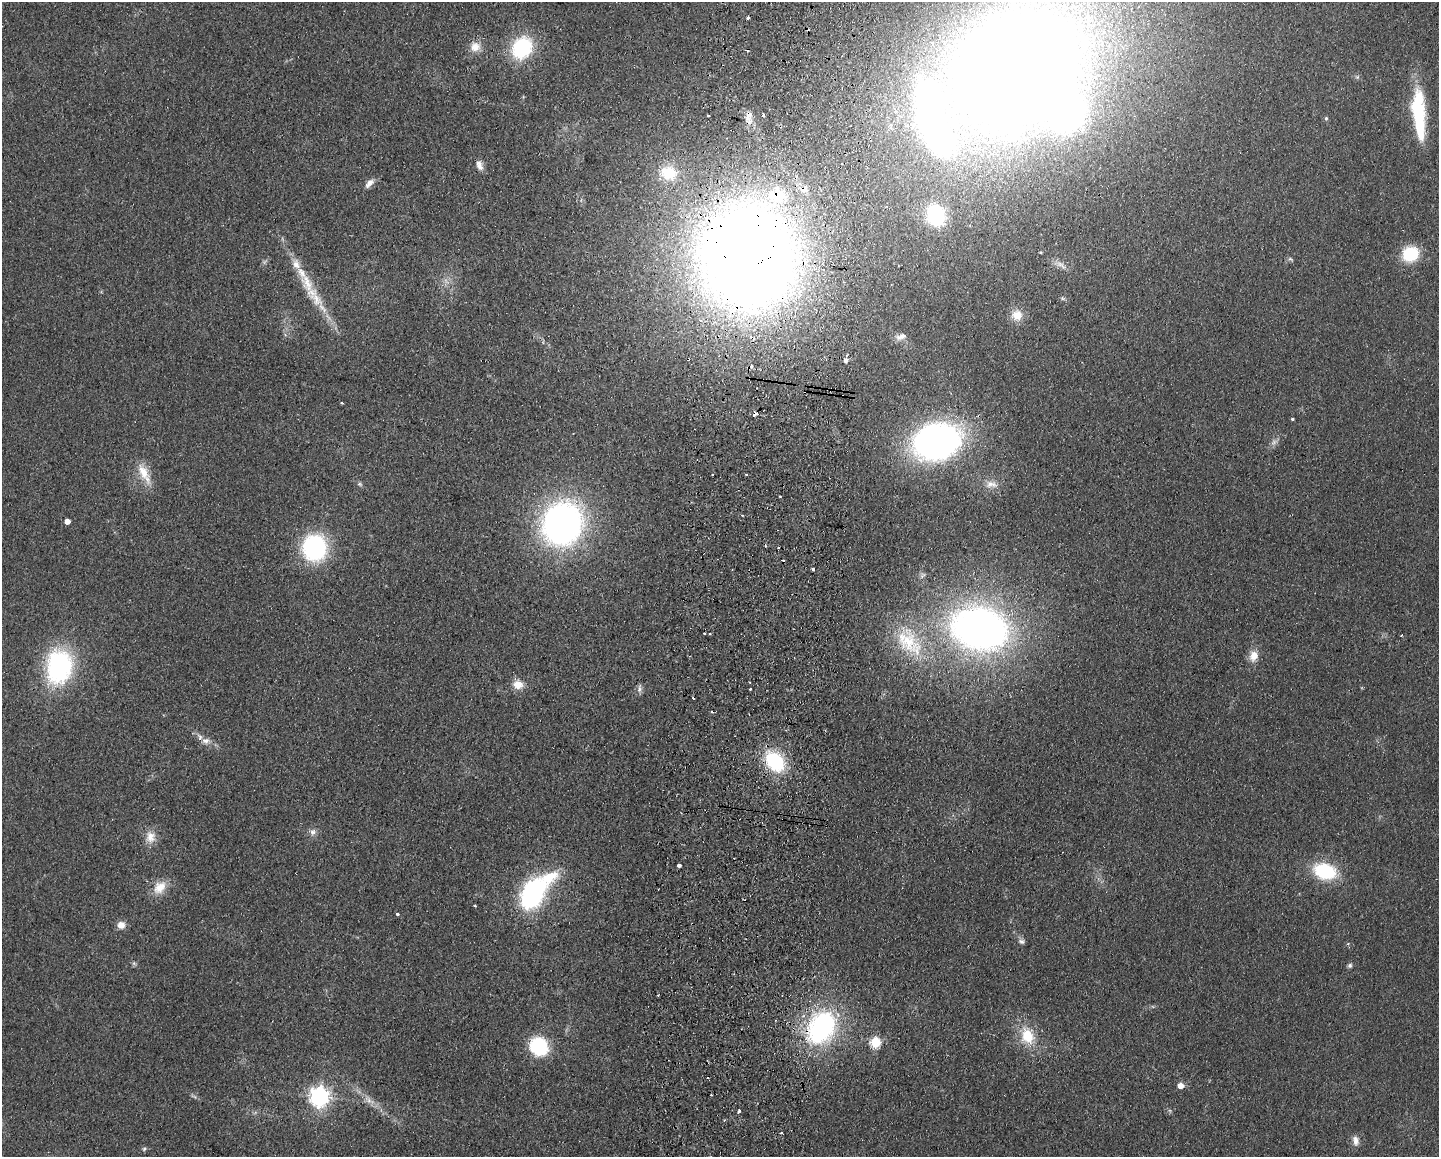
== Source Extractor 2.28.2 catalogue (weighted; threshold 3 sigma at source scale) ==
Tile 8 of 3 x 4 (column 2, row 3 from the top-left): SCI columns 1605-3041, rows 1164-2318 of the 4757 x 4636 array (HDU 1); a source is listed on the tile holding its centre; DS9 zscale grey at full resolution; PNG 1441 x 1159 px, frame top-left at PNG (2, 2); no overlay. Shown black and unused: <1% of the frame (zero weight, under 2 of 3 exposures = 3% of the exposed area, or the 3 px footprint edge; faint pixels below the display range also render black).
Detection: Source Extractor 2.28.2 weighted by HDU 2 'WHT'; one run over the whole footprint, this tile lists its part. Background 0.0578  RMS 0.01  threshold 0.0467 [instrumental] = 3 sigma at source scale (4.5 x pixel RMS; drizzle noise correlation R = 1.50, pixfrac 1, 0.05/0.05 arcsec/px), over >= 5 px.
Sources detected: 91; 1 too faint to see at this stretch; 1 inside a brighter object's white glare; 13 cosmic-ray / hot-pixel residue — not listed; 7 inside a brighter listed object's ellipse — not listed separately; the other 69 listed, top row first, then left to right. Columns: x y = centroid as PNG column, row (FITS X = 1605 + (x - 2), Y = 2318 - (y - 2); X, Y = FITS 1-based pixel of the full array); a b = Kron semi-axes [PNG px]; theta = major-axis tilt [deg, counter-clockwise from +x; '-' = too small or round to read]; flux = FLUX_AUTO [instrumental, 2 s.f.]
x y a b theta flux
475 47 14 13 - 12
522 48 17 14 56 110
1010 69 127 99 35 2500
1357 77 6 4 44 1.7
1419 114 53 12 -85 92
749 115 16 8 71 8.4
763 115 4 3 - 3.2
708 116 3 2 - 1.5
1326 118 5 4 - 1.5
479 165 13 8 -71 6.7
668 173 22 18 -11 36
369 183 14 7 46 6.3
777 195 30 22 -1 62
936 215 14 11 -74 110
1410 254 16 14 23 48
747 257 69 62 88 2800
1290 259 8 4 -31 1.8
1060 265 22 7 -33 7.7
307 283 35 15 -67 31
1017 315 14 14 - 13
901 336 15 7 17 6.5
688 359 3 2 - 0.85
846 360 5 5 - 5
341 403 3 3 - 2.8
1292 419 3 3 - 4.5
937 441 33 25 14 510
1274 442 11 6 40 4.3
144 473 32 12 -63 21
746 474 4 2 - 1.3
360 484 7 5 -22 2
991 484 18 10 -5 10
780 496 3 2 - 0.82
67 521 4 4 - 7.9
562 524 30 27 69 510
314 548 20 18 -88 170
813 569 4 3 - 3.2
979 628 48 35 -13 630
710 634 3 2 - 1.2
908 642 49 31 -54 79
1254 656 14 11 74 12
59 667 33 24 82 160
518 685 14 11 -10 12
639 688 13 6 84 3.6
750 689 3 3 - 3.3
206 741 11 8 12 5.8
775 761 20 15 -52 83
313 832 10 8 62 4.8
150 837 16 13 87 13
679 865 4 3 - 5.2
1325 871 19 13 -16 84
160 887 20 14 48 18
532 893 27 18 60 180
475 906 3 3 - 1
397 914 3 3 - 2.5
121 925 9 8 - 8.7
1022 941 9 7 -13 3.3
1348 944 6 4 2 1.3
1350 966 6 6 - 2.5
822 1027 37 27 60 180
1027 1036 24 18 -67 33
876 1042 6 5 - 77
539 1046 15 14 - 80
1180 1085 5 5 - 9.8
194 1096 7 4 -20 2
319 1096 7 7 - 610
368 1100 14 7 -52 7.5
739 1111 4 3 - 2.4
1356 1141 12 7 -84 6.6
144 1149 7 4 38 1.9
Overlapping masked pixels (flux is a lower limit): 6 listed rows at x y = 1010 69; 749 115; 777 195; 747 257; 688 359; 822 1027
Isophote crosses this tile's border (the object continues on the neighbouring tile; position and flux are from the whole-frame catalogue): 1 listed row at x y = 1010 69